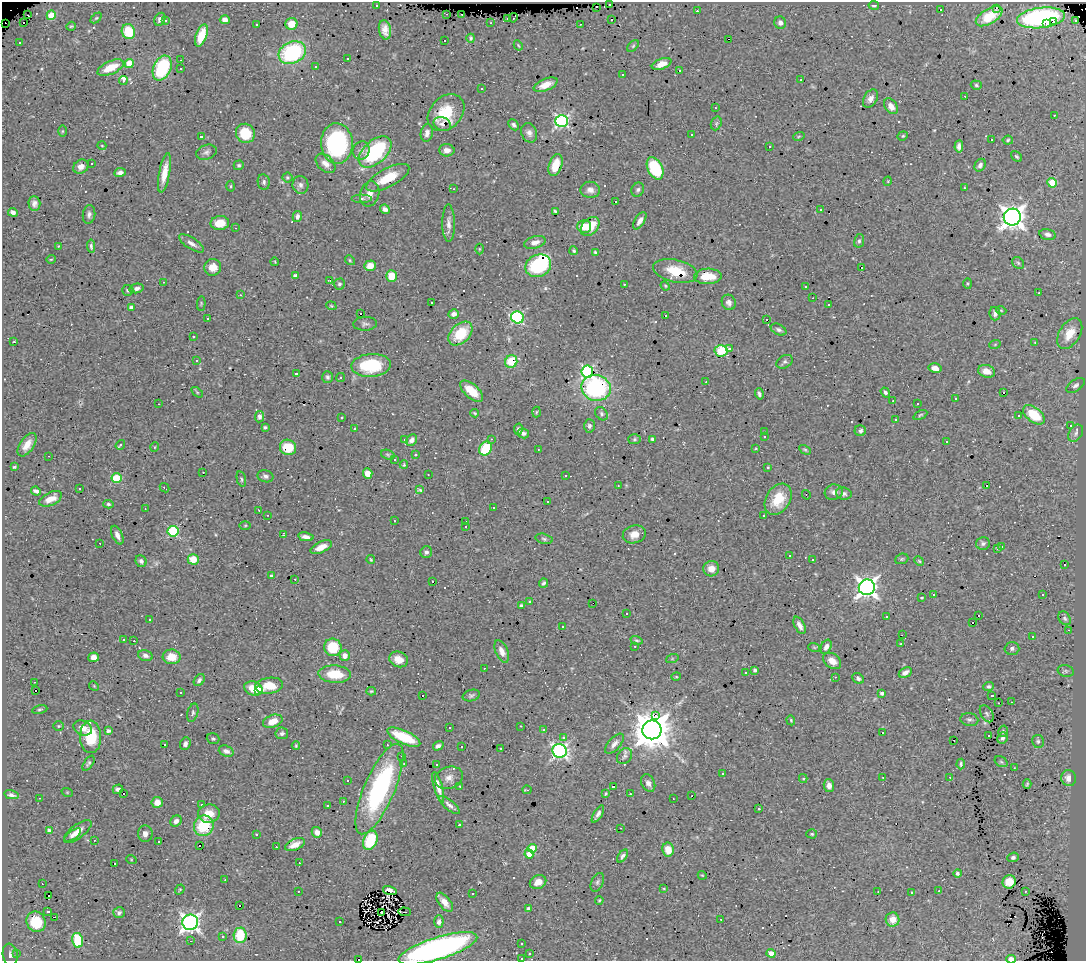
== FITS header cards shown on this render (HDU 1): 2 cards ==
NAXIS1  =                 1084
NAXIS2  =                  959

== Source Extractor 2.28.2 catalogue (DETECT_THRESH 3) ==
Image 1084 x 959 px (HDU 1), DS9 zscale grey, 1 PNG px = 1 image px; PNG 1088 x 963 px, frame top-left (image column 1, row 959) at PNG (2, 2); each listed source drawn as its Kron ellipse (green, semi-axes under 4 px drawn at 4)
Background 0.761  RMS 0.029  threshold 0.0875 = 3 sigma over >= 5 px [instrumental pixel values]
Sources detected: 543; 2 with non-positive FLUX_AUTO (blend fragments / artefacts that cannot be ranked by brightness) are neither listed nor drawn; of the other 541, the 500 brightest by FLUX_AUTO listed and drawn (41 fainter detections omitted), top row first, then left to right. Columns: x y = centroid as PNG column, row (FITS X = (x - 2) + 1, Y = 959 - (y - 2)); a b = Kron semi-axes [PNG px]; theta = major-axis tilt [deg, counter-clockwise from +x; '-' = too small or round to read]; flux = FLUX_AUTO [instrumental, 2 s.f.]
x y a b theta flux
609 4 3 3 - 63
874 5 5 3 - 4.3
376 6 3 3 - 8.2
597 7 4 2 - 3.4
996 8 3 2 - 2.4
941 10 3 3 - 42
697 11 3 3 - 7.8
447 14 3 2 - 3.4
462 14 3 2 - 12
28 15 2 2 - 2.6
51 15 4 4 - 48
989 16 15 7 31 36
96 18 6 4 43 2.7
508 18 3 3 - 16
513 18 4 3 - 11
1041 18 24 10 7 300
160 19 7 5 57 7
611 19 3 3 - 7
166 20 4 3 - 3.7
225 20 5 4 - 12
1076 20 3 3 - 32
1054 21 3 3 - 1800
6 23 2 2 - 26
24 23 3 3 - 56
491 23 3 2 - 2.7
780 23 6 6 - 7.9
291 24 6 6 - 25
580 24 3 2 - 1.9
1046 24 3 3 - 280
257 25 3 3 - 4.7
71 26 5 4 - 2.2
385 30 10 6 -79 14
128 32 7 6 - 65
201 35 11 5 69 48
471 38 4 3 - 3.2
729 39 3 2 - 23
445 40 3 3 - 19
19 42 3 3 - 7.1
518 45 5 3 - 1.8
633 46 7 4 45 3.2
292 53 14 11 26 200
347 58 3 2 - 5.9
181 60 3 2 - 1.7
129 63 4 4 - 34
662 64 10 5 21 20
315 67 3 2 - 2.2
111 68 14 6 24 42
162 68 13 8 66 140
181 69 3 3 - 17
679 71 3 3 - 11
623 75 3 2 - 2.7
801 80 3 2 - 4.3
123 81 4 4 - 63
546 85 13 6 22 20
976 85 6 4 -18 3.1
482 89 3 3 - 4.9
965 96 3 2 - 4.2
870 99 10 6 59 10
891 106 9 6 -53 14
715 108 3 2 - 1.9
446 113 21 15 45 69
1054 115 3 3 - 2.4
562 121 6 6 - 370
716 123 7 5 70 3
442 124 9 6 -25 6.4
514 125 6 4 -47 5.2
62 131 6 4 89 2.6
245 133 10 9 - 53
427 133 9 6 79 10
529 133 10 7 -66 9.3
691 135 3 3 - 7.2
201 136 3 3 - 5.9
799 136 6 3 19 2.3
903 136 5 4 - 2.6
992 139 3 3 - 23
1008 140 5 4 - 2.8
337 144 20 15 -88 280
102 146 4 3 - 1.5
769 146 3 3 - 5
959 146 6 4 84 7.5
361 150 9 8 - 9.5
447 150 8 6 -2 11
206 152 10 7 18 6.7
375 152 19 11 42 180
1017 156 6 4 -40 3.2
325 163 11 7 -45 14
92 164 3 2 - 2
239 165 5 4 - 2.8
555 165 11 6 73 39
980 165 7 5 59 5.9
81 167 8 6 35 13
655 168 12 7 -63 110
120 172 6 4 9 7.2
164 173 20 5 79 25
287 177 5 5 - 2.9
388 178 24 9 28 54
888 181 5 3 - 1.5
264 182 7 6 - 5.4
1052 183 5 4 - 48
300 185 9 8 - 7.9
231 186 5 3 - 2.3
965 187 4 2 - 1.5
454 189 3 2 - 3.3
590 190 10 8 -8 11
638 190 7 6 - 4.8
370 194 13 9 73 18
362 198 10 4 0 5.1
615 202 3 3 - 610
34 203 7 6 - 7.6
385 209 5 4 - 6.9
820 210 3 2 - 3.1
555 211 3 3 - 2.4
13 212 5 4 - 7.9
89 214 9 6 82 6.8
297 217 5 4 - 6.8
1012 217 8 8 - 1700
640 221 10 5 58 10
220 223 9 7 6 32
449 223 18 6 -89 12
584 226 7 6 - 23
590 226 11 7 46 38
235 228 2 2 - 1.6
1048 234 8 5 -13 7.4
859 241 7 5 80 4
535 242 11 6 16 12
191 243 14 5 -33 11
58 246 3 3 - 1.6
91 246 7 3 -85 3.8
479 249 5 3 - 1.6
574 251 4 4 - 2.8
595 252 4 3 - 2.4
51 259 5 3 - 1.7
350 260 5 4 - 2.4
275 262 4 3 - 1.5
1018 263 7 5 -45 3.6
370 266 6 5 - 24
538 266 13 11 22 91
213 267 8 8 - 22
861 267 3 3 - 20
675 271 22 11 -12 50
295 276 4 3 - 6.2
391 276 5 5 - 42
708 276 14 7 2 38
330 280 3 3 - 5.1
163 282 3 3 - 1.9
968 283 5 4 - 2.5
339 284 5 5 - 4.1
624 284 3 3 - 2.3
665 286 5 4 - 2
806 286 3 3 - 3.2
137 288 7 4 13 6.3
128 290 5 5 - 3.8
1039 293 3 2 - 2.4
241 295 3 3 - 1.9
813 298 3 2 - 1.5
729 302 8 7 - 8.2
201 303 7 3 86 1.9
432 303 3 3 - 33
829 305 3 3 - 6.8
331 306 5 4 - 2
131 307 4 3 - 4.4
1001 310 5 3 - 1.7
361 314 3 2 - 15
454 314 5 4 - 8.3
995 314 7 5 -76 8.5
665 316 3 3 - 38
517 317 6 6 - 230
208 319 3 3 - 37
767 320 3 3 - 50
365 324 12 6 3 6.8
778 330 8 5 -26 5.9
1070 333 17 10 57 36
460 334 14 9 44 71
193 337 3 3 - 4.5
14 342 3 3 - 44
1035 342 4 3 - 1.6
995 344 6 3 20 2.1
729 348 3 3 - 9.1
721 351 6 5 - 130
196 361 3 3 - 3
511 362 6 6 - 50
784 362 8 6 31 5.1
371 365 20 11 3 100
935 368 6 5 - 14
587 371 6 6 - 270
986 371 8 6 -15 19
296 374 3 3 - 30
327 377 6 5 - 4.2
340 377 4 3 - 2.2
706 382 2 2 - 1.6
1076 385 10 5 33 6.1
596 388 15 13 -15 260
471 391 14 7 -41 46
197 392 6 3 -37 2.1
885 392 5 4 - 4.2
1003 393 3 3 - 31
759 394 6 3 -74 4.8
955 399 3 2 - 1.8
893 401 3 2 - 5.8
917 403 3 3 - 19
159 404 2 2 - 1.5
536 412 5 3 - 2
475 413 4 3 - 2.2
602 414 7 5 -50 4.4
920 415 7 4 27 2.7
1034 415 12 7 -38 70
1019 416 3 3 - 3.5
259 417 6 4 84 6.5
342 417 3 3 - 5
896 420 3 3 - 7.5
589 426 7 5 -88 4.4
1070 426 3 3 - 65
265 427 4 3 - 3.6
354 429 3 3 - 37
518 429 5 4 - 6.4
860 431 5 5 - 6.4
765 432 3 2 - 1.7
523 433 6 5 - 6.1
1076 433 9 6 57 7.1
764 437 3 2 - 1.8
492 439 4 4 - 2.3
634 439 6 5 - 3
652 439 3 3 - 5
405 440 3 3 - 7.1
412 440 6 5 - 8.9
946 441 3 3 - 6.8
27 445 13 7 56 19
120 445 5 3 - 5.3
155 447 5 3 - 1.5
288 447 8 7 - 49
486 448 7 6 - 81
756 448 4 3 - 1.6
538 449 3 2 - 2.5
805 450 6 4 -28 2.6
388 455 7 4 -18 3.1
415 455 3 3 - 12
49 456 3 2 - 3.8
394 459 3 3 - 43
404 465 4 3 - 2.1
14 467 3 3 - 2.3
768 467 3 3 - 1.8
203 472 3 2 - 1.9
368 474 5 4 - 20
428 475 2 2 - 1.5
565 475 3 3 - 23
265 476 8 6 -16 5.8
116 478 5 5 - 89
241 479 8 4 -77 3.7
618 486 3 2 - 1.4
987 486 3 3 - 460
79 488 3 3 - 3.2
164 488 5 2 - 2.9
420 490 4 3 - 2.6
36 491 5 3 - 5.8
834 492 9 7 15 9
844 494 8 6 -8 6.2
806 495 5 3 - 17
51 499 12 6 26 24
778 499 17 12 57 47
547 501 3 3 - 4.8
108 504 5 4 - 3.8
493 508 3 3 - 5.8
145 509 2 2 - 1.5
259 510 3 2 - 2.6
267 515 2 2 - 1.7
764 516 3 2 - 14
394 521 3 2 - 3.4
466 522 3 2 - 7
245 525 5 3 - 2.1
466 527 3 2 - 3.3
173 531 5 5 - 160
283 534 3 2 - 1.4
634 534 11 9 16 18
117 535 10 5 -66 11
306 537 8 4 -12 9.5
544 539 8 5 -15 4
100 543 2 2 - 1.7
983 543 7 6 - 5.3
321 547 11 5 24 19
1001 547 3 2 - 2.6
997 548 3 3 - 2.9
426 552 6 5 - 6.4
789 555 3 3 - 5.2
193 559 5 5 - 32
371 559 4 3 - 2.1
812 559 3 2 - 2.5
902 559 7 5 21 3
141 561 6 5 - 5.5
919 561 5 4 - 2.2
1064 564 3 3 - 110
711 569 8 7 - 19
271 576 4 3 - 3
295 579 3 3 - 2.7
433 582 3 3 - 70
543 583 4 3 - 3.8
867 587 8 8 - 1100
933 595 3 2 - 3.8
1043 595 3 3 - 4.4
922 598 3 3 - 39
530 602 3 2 - 2.2
593 603 2 2 - 4.1
521 606 4 3 - 1.5
627 613 2 2 - 1.7
978 615 3 3 - 90
886 616 3 2 - 1.9
1065 618 7 5 -56 4.4
150 620 3 3 - 5.8
973 623 3 3 - 160
800 625 9 5 -62 9.8
562 626 3 3 - 4.2
1068 630 3 2 - 11
902 635 2 2 - 1.8
1032 637 3 3 - 15
123 640 3 3 - 5.9
636 640 6 4 -18 2.9
134 641 3 2 - 24
901 644 3 2 - 1.6
635 646 3 2 - 3.5
333 647 9 8 - 64
814 647 6 4 -19 2.1
826 647 7 5 65 9.9
1012 648 7 6 - 5.3
502 651 12 6 -66 13
145 655 7 5 -15 6.9
345 655 5 5 - 13
94 657 5 5 - 12
172 657 9 7 -2 28
398 659 10 7 -21 20
672 659 6 4 19 2.7
832 661 10 7 -39 18
484 668 2 2 - 1.6
755 670 4 3 - 4.3
1066 671 8 6 -12 4.6
746 672 3 3 - 3.8
905 673 7 4 29 9.8
335 674 16 8 -3 55
676 677 5 3 - 1.7
835 677 3 3 - 2
858 678 6 5 - 5.1
199 680 6 4 52 5.2
34 682 3 2 - 3.7
94 686 5 4 - 2
269 686 14 8 8 43
989 687 5 4 - 3.9
254 688 9 7 -17 34
35 690 3 3 - 58
259 690 4 3 - 7.9
371 691 5 4 - 2.4
180 693 3 3 - 28
882 693 4 3 - 5.4
471 695 9 5 16 5
992 695 3 3 - 27
422 696 3 3 - 310
1011 702 3 2 - 5.3
998 703 3 2 - 3.4
40 710 8 4 10 3.4
193 713 9 5 75 4.6
987 714 9 6 -60 4.3
655 715 3 3 - 93
791 720 5 4 - 2.1
969 720 9 6 -10 6
273 721 10 6 19 25
59 726 5 4 - 2.5
521 726 3 3 - 3.8
83 728 9 7 -26 14
449 728 3 2 - 1.4
544 730 4 3 - 2.2
652 730 9 9 - 5900
108 731 4 4 - 5.7
1003 731 6 4 74 3.3
282 733 6 5 - 5.9
883 733 3 3 - 90
988 735 3 3 - 51
91 737 16 10 -88 75
404 737 18 6 -24 87
564 737 3 3 - 10
1002 738 6 5 - 6.7
213 739 6 5 - 3.8
954 740 3 3 - 14
1038 741 6 6 - 4.4
165 744 3 2 - 2.1
185 744 6 5 - 6.8
614 744 12 6 48 11
387 745 3 3 - 5.4
296 746 4 3 - 2.3
438 746 5 4 - 6.4
462 746 3 3 - 72
501 748 3 2 - 2.2
226 751 8 5 -19 7.7
560 751 7 7 - 520
402 756 3 3 - 3.2
625 756 9 7 52 6.7
1001 762 7 5 -30 3.3
88 763 8 4 56 4.4
404 764 4 3 - 3
961 764 5 2 - 3.1
436 765 3 2 - 1.8
1014 768 3 2 - 1.6
723 774 4 3 - 1.8
883 777 2 2 - 1.7
950 777 3 2 - 2.8
449 778 14 10 20 15
803 778 4 4 - 2.4
1069 778 8 7 - 17
347 781 3 3 - 31
648 783 9 6 -63 9.3
1027 784 5 2 - 2.9
460 786 3 2 - 1.7
613 786 3 3 - 120
829 786 6 5 - 12
438 787 16 4 -74 15
118 789 5 4 - 6.2
379 789 49 15 67 320
527 790 4 2 - 2.7
67 792 6 3 -18 1.7
123 793 3 3 - 35
606 794 3 3 - 2.4
630 794 3 3 - 9.3
11 795 7 4 -12 5.8
692 796 3 2 - 48
39 798 3 2 - 4.3
673 799 3 2 - 1.5
343 801 3 3 - 2.5
157 802 5 5 - 19
202 805 3 2 - 5.4
449 805 13 5 -40 7.5
327 806 3 3 - 9
759 809 3 3 - 16
209 814 11 9 8 28
598 814 9 4 58 6.9
176 821 6 5 - 7.3
459 825 3 3 - 20
204 826 10 10 - 81
620 828 3 2 - 2.9
49 830 3 3 - 4.8
78 831 16 6 38 17
317 832 5 5 - 11
145 834 8 7 - 8.7
812 834 5 4 - 2.7
73 835 10 4 35 6.8
256 835 3 3 - 94
94 840 2 2 - 4.5
370 840 10 6 66 99
159 842 3 3 - 11
200 845 3 3 - 93
295 845 10 5 23 10
276 847 3 2 - 10
532 848 4 4 - 33
668 850 7 6 - 19
529 854 5 3 - 5.4
623 856 7 4 54 5.4
1013 857 6 4 22 5.2
131 859 5 3 - 1.5
114 863 3 3 - 1400
299 863 3 2 - 1.9
957 873 4 4 - 4.8
702 875 4 3 - 1.8
225 880 2 2 - 1.6
538 882 8 6 23 17
597 882 10 6 65 5.6
1009 882 7 6 - 31
42 884 2 2 - 4.4
180 889 5 4 - 2.3
664 889 4 2 - 1.5
390 890 7 4 -16 9.3
298 891 3 2 - 6.1
939 891 4 3 - 1.6
1025 891 2 2 - 1.6
878 892 3 2 - 3
911 893 3 3 - 4.9
473 894 3 3 - 21
49 896 3 2 - 9.3
599 900 4 3 - 2.4
444 902 11 6 -52 15
240 906 3 3 - 52
528 908 4 3 - 3.9
48 911 3 3 - 13
382 912 3 2 - 2.4
405 912 6 2 -3 3.9
119 913 6 5 - 4.6
54 917 3 2 - 170
721 919 3 3 - 7.4
893 919 7 7 - 19
36 922 10 9 - 63
190 922 8 7 - 880
340 922 3 3 - 9
439 922 6 4 88 7.1
240 935 7 6 - 62
223 937 3 3 - 9.1
78 940 7 5 -77 74
191 941 3 3 - 1.8
521 944 3 3 - 2.6
438 948 41 11 17 690
16 953 3 3 - 7.7
771 953 4 4 - 17
530 954 3 3 - 10
10 955 11 7 -80 9.3
521 958 3 2 - 4.4
359 959 3 2 - 58
1011 959 4 3 - 28
At the frame edge (FLAGS 8, measured only in part): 3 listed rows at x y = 438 948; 359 959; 1011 959
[41 fainter detections neither listed nor drawn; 2 non-positive-flux detections neither listed nor drawn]